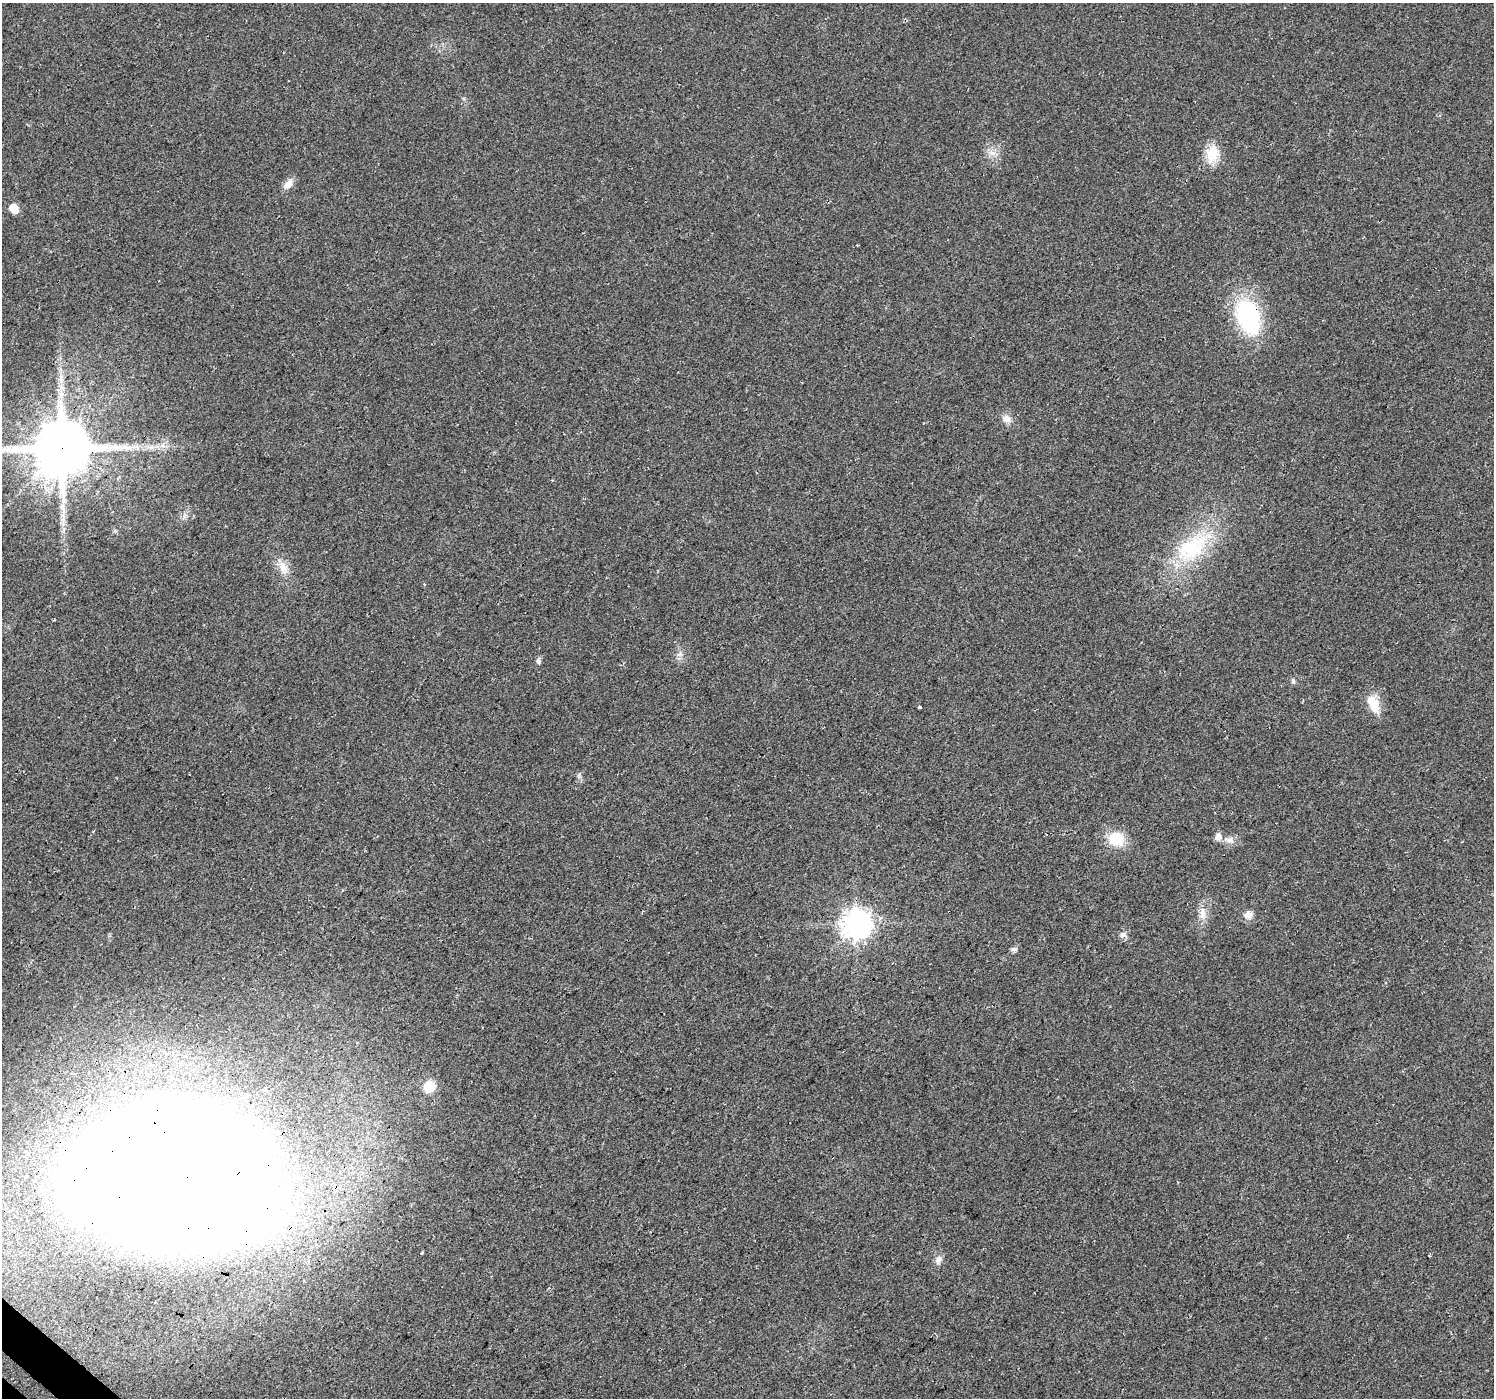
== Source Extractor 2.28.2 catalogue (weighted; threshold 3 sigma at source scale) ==
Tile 7 of 4 x 4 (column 3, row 2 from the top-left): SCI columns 3027-4518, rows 3002-4397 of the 6058 x 6067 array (HDU 1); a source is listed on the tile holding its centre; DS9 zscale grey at full resolution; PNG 1496 x 1400 px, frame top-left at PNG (2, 3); no overlay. Shown black and unused: <1% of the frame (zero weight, under 3 of 4 exposures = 5% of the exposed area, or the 3 px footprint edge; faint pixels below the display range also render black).
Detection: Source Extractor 2.28.2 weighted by HDU 2 'WHT'; one run over the whole footprint, this tile lists its part. Background 0.0252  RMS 0.0069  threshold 0.0311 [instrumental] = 3 sigma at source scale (4.5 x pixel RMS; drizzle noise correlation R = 1.50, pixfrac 1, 0.0396/0.0396 arcsec/px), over >= 5 px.
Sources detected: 27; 1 inside a brighter listed object's ellipse — not listed separately; the other 26 listed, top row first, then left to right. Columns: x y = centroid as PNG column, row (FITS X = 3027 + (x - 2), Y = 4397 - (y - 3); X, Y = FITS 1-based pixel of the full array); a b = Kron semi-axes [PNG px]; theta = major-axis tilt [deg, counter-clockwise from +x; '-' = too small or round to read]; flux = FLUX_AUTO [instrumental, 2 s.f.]
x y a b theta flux
992 153 10 4 -13 2.7
1212 154 25 17 78 15
288 184 14 8 47 5.4
14 208 7 6 - 16
1249 317 38 23 -70 82
1007 419 12 10 -32 4.5
163 445 7 4 72 1.8
151 447 7 5 44 2
62 448 16 15 - 4900
1192 547 54 29 34 59
283 567 19 11 -72 8.3
680 654 10 4 77 2.2
538 661 7 6 - 1.9
1293 681 8 5 -88 1.4
1373 704 25 13 -66 13
920 707 3 3 - 7.3
1116 839 18 15 -21 19
1229 840 17 7 -7 5.1
1202 913 20 9 87 7.2
1248 915 11 10 - 4.5
856 924 9 9 - 850
1123 934 10 7 20 2.7
1014 949 8 6 19 2
429 1086 15 14 - 9.9
174 1181 150 74 -10 3000
938 1259 11 9 57 3.7
Overlapping masked pixels (flux is a lower limit): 4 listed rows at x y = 1249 317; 62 448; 920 707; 174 1181
Isophote crosses this tile's border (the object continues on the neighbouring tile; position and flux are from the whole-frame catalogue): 1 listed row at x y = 174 1181